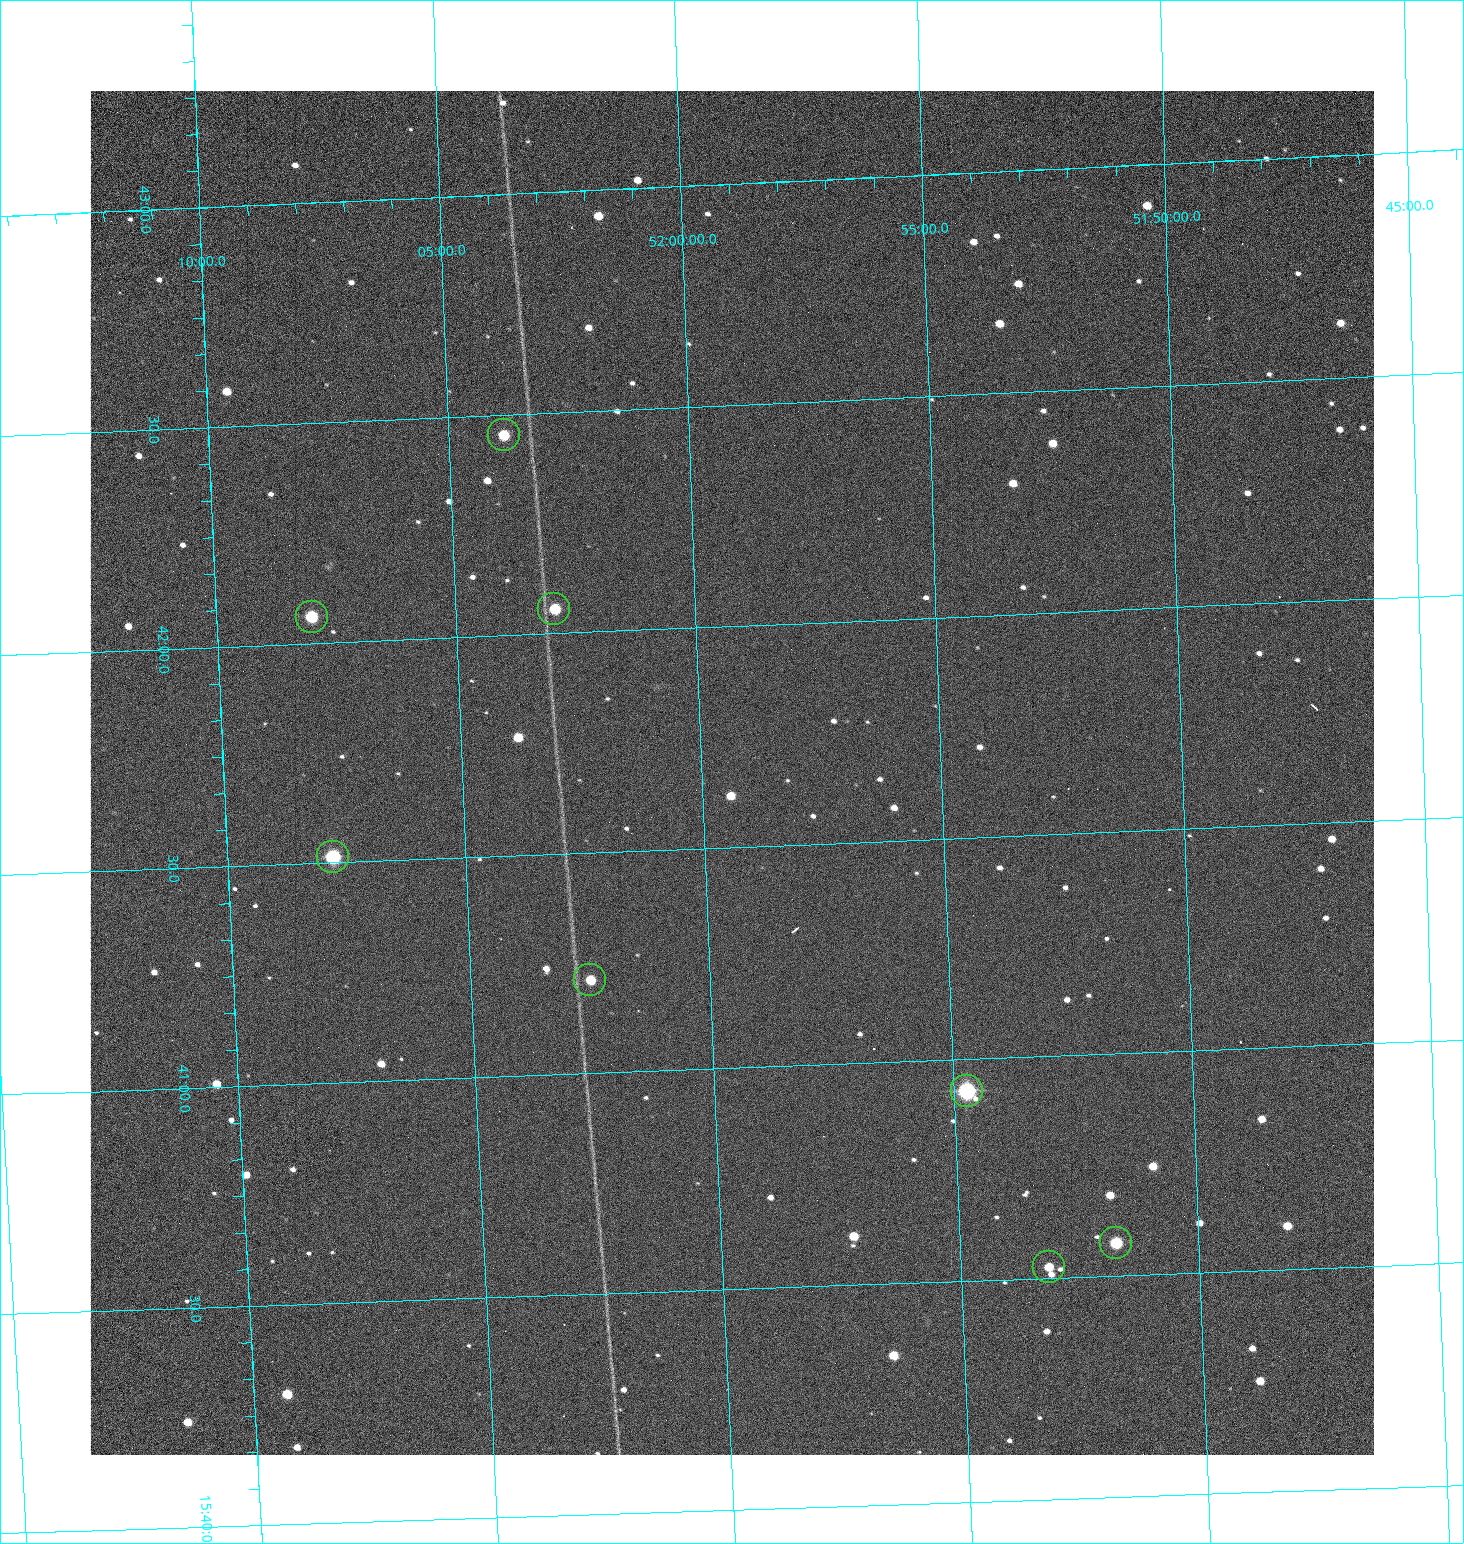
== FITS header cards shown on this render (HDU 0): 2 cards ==
NAXIS1  =                 1284 /fastest changing axis
NAXIS2  =                 1364 /next to fastest changing axis

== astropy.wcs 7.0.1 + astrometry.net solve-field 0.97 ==
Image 1284 x 1364 px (HDU 0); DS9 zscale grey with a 90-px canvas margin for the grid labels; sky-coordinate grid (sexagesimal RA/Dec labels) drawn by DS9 from the SOLVED WCS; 8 Tycho-2 reference stars matched to detected sources circled (green)
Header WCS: RA---TAN/DEC--TAN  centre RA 15:41:40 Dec +51:59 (235.42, +51.99 deg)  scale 1.26 arcsec/px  FOV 26.9' x 28.5'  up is +92 deg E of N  parity flipped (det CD > 0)
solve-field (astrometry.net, Tycho-2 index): VERIFIED the header's WCS against the Tycho-2 star catalogue (8 matches, 0 conflicts) and refined it, rather than solving blind
Solved WCS: RA---TAN-SIP/DEC--TAN-SIP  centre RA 15:41:40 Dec +51:59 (235.42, +51.99 deg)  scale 1.25 arcsec/px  FOV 26.8' x 28.5'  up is +92 deg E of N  parity flipped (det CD > 0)
The solver's refit moves the header's centre by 0.61 arcsec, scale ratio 0.9976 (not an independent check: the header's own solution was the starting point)
Tycho-2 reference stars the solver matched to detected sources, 8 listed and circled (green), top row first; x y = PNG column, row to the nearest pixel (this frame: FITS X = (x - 90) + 1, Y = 1364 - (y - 91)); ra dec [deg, ICRS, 3 dp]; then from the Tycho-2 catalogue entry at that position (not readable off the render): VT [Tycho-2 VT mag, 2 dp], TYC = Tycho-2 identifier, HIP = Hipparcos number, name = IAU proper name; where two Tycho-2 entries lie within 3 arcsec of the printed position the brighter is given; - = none
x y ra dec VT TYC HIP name
504 435 235.614 +52.064 11.61 3489-1132-1 - -
554 609 235.514 +52.049 11.19 3489-1407-1 - -
312 617 235.515 +52.133 11.12 3489-1380-1 - -
333 857 235.378 +52.130 9.31 3489-1322-1 76850 -
590 980 235.303 +52.042 11.52 3489-958-1 - -
967 1091 235.232 +51.912 9.59 3489-824-1 - -
1116 1243 235.143 +51.862 10.97 3489-1016-1 - -
1049 1267 235.131 +51.886 12.29 3489-908-1 - -